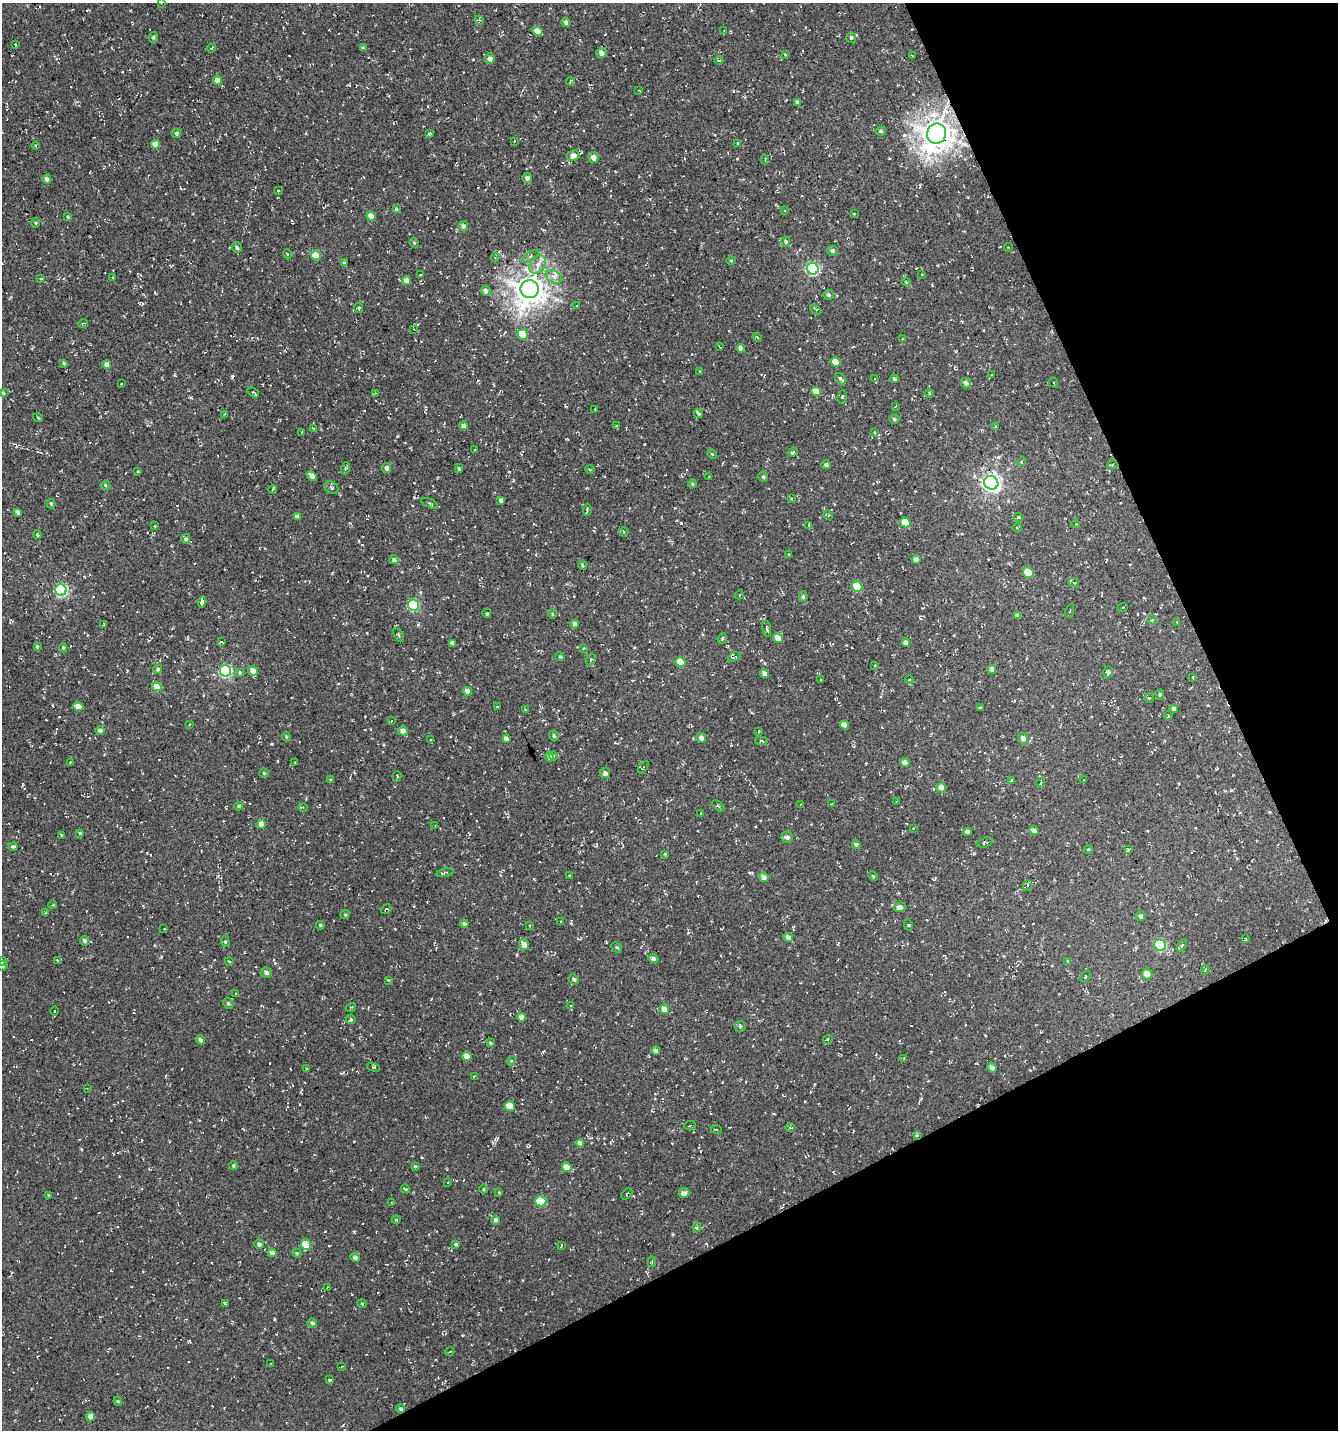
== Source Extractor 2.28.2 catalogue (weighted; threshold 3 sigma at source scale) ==
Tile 12 of 4 x 4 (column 4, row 3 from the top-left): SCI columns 4157-5492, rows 1429-2856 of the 5583 x 5711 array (HDU 1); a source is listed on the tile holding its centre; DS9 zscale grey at full resolution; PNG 1340 x 1432 px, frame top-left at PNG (2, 3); each listed source drawn as its Kron ellipse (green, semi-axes under 4 px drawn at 4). Shown black and unused: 24% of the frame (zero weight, under 3 of 4 exposures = <1% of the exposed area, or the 3 px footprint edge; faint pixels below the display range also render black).
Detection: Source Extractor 2.28.2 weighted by HDU 2 'WHT'; one run over the whole footprint, this tile lists its part. Background -0.0018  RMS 0.0053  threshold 0.024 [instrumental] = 3 sigma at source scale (4.5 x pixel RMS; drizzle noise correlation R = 1.50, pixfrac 1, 0.0396/0.0396 arcsec/px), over >= 5 px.
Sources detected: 362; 20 cosmic-ray / hot-pixel residue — neither listed nor drawn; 2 inside a brighter listed object's ellipse — not listed separately; the other 340 listed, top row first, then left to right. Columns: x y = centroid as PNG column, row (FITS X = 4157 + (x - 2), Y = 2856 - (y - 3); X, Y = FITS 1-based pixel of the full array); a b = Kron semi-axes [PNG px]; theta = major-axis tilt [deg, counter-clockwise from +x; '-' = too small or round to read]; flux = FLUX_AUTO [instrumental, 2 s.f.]
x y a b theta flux
161 3 3 2 - 0.3
479 20 4 4 - 0.64
566 22 4 4 - 2
537 31 5 4 - 4.7
724 31 3 2 - 0.38
153 37 5 4 - 1
851 38 5 5 - 0.98
15 44 4 2 - 0.34
212 48 4 3 - 0.41
363 48 4 4 - 1.2
601 53 5 5 - 2.4
785 54 4 3 - 0.5
912 55 3 2 - 0.34
490 59 5 5 - 2.3
719 61 4 3 - 0.47
217 80 5 4 - 3.8
570 82 4 2 - 0.54
639 90 3 3 - 0.45
797 102 4 3 - 1.2
881 131 5 4 - 0.92
176 133 4 4 - 1.1
429 133 4 3 - 0.66
937 134 10 9 - 730
514 141 3 2 - 0.35
737 143 3 3 - 0.61
155 144 4 4 - 5.7
36 146 4 2 - 0.51
573 156 6 5 - 3.7
593 157 5 4 - 3
765 160 5 2 - 0.45
527 178 4 4 - 1.7
47 179 4 4 - 2.2
278 191 3 2 - 0.55
396 209 4 3 - 0.6
785 211 3 2 - 0.37
854 214 3 3 - 0.56
371 216 4 4 - 5.5
68 217 4 3 - 0.61
36 223 5 3 - 0.57
463 226 5 4 - 1.8
786 242 5 4 - 0.89
414 243 5 4 - 0.62
237 247 6 5 - 1.1
1008 247 4 3 - 0.43
832 251 5 5 - 1.1
287 254 5 3 - 0.46
316 255 5 4 - 11
530 256 9 4 30 1.4
495 258 4 3 - 0.41
731 260 5 3 - 0.56
344 263 3 3 - 0.98
537 264 10 7 52 3.3
813 269 6 5 - 80
922 274 2 2 - 0.41
420 275 4 2 - 0.39
113 277 2 2 - 0.45
554 277 9 6 -30 2.4
41 279 3 3 - 0.56
406 281 4 4 - 3
906 282 4 3 - 0.6
530 289 9 9 - 640
485 291 5 4 - 2.4
829 295 5 5 - 1.1
577 306 3 2 - 0.33
359 308 5 3 - 0.94
816 310 6 3 -44 0.69
83 323 5 3 - 0.49
414 329 4 3 - 0.42
523 334 5 5 - 11
757 337 5 3 - 0.55
902 339 4 2 - 0.37
720 347 3 2 - 0.49
741 348 4 4 - 2.1
836 362 5 4 - 7.9
64 363 4 3 - 0.74
107 365 4 4 - 3.3
700 371 3 3 - 0.77
992 374 3 2 - 0.41
840 379 6 4 -49 1.2
875 379 3 2 - 0.37
894 379 4 4 - 1.1
966 383 5 5 - 1.7
1054 383 5 3 - 0.5
121 384 3 2 - 0.58
816 391 5 4 - 5.3
253 392 6 3 -35 0.74
3 393 4 3 - 0.57
375 393 3 3 - 0.46
929 393 4 3 - 0.45
842 397 7 4 79 0.89
895 407 4 2 - 0.36
595 409 3 2 - 0.48
698 413 5 4 - 0.91
225 414 3 3 - 0.47
38 418 5 3 - 0.43
894 419 5 4 - 0.9
464 426 4 4 - 2.7
616 426 3 2 - 0.3
995 427 4 3 - 0.52
314 429 4 3 - 0.55
302 432 3 2 - 0.29
875 432 3 3 - 0.48
475 449 2 2 - 0.31
793 452 5 4 - 0.88
712 454 5 3 - 0.55
1022 462 4 3 - 0.73
826 465 5 4 - 1.3
1112 465 5 3 - 0.52
346 468 6 4 72 0.81
387 468 5 4 - 1.9
459 469 4 3 - 0.95
590 469 4 3 - 0.46
138 472 3 3 - 0.56
312 476 5 4 - 3.5
709 477 2 2 - 0.32
763 477 5 5 - 0.88
991 483 7 6 - 180
692 484 4 4 - 0.69
105 485 5 4 - 0.76
331 488 7 5 -38 1.2
273 489 4 2 - 0.78
791 499 3 2 - 0.41
501 500 4 3 - 1.4
430 503 9 3 -24 0.7
51 504 4 3 - 0.76
587 510 6 3 84 0.97
18 513 4 4 - 2.9
828 515 5 4 - 0.69
297 517 4 4 - 3.2
1018 517 5 3 - 0.63
905 522 5 5 - 10
1076 524 4 3 - 0.36
809 525 4 3 - 0.6
154 526 3 3 - 0.76
1017 528 5 3 - 0.53
624 532 5 3 - 0.6
37 534 4 3 - 0.85
186 539 5 4 - 1.2
789 555 3 2 - 0.52
916 559 4 4 - 2.6
394 560 4 4 - 1.5
582 565 5 3 - 0.52
1028 572 5 5 - 14
1074 583 5 3 - 0.49
857 587 5 5 - 19
61 590 5 5 - 68
739 595 4 3 - 0.43
803 597 5 4 - 1
202 602 5 3 - 7.6
413 605 5 5 - 47
1123 607 5 3 - 0.5
1070 611 7 2 81 0.47
487 613 5 4 - 0.6
552 614 5 3 - 0.52
1018 615 4 4 - 1.7
1152 620 4 4 - 0.58
1177 622 3 2 - 0.37
575 624 4 4 - 2
103 625 4 3 - 0.41
767 629 8 3 -80 0.91
399 635 8 4 -63 1.1
722 638 5 3 - 0.73
778 638 5 4 - 5
221 642 3 3 - 1.8
906 642 4 4 - 2.6
452 643 4 4 - 2.1
37 646 4 3 - 0.86
63 648 4 4 - 0.79
583 648 3 2 - 0.55
560 657 4 4 - 0.63
734 657 7 3 18 0.84
591 660 6 2 45 0.48
681 662 5 5 - 8.4
875 665 3 2 - 0.55
158 669 5 4 - 0.93
992 669 4 4 - 3.7
225 671 5 5 - 69
253 671 5 4 - 5.1
240 672 3 3 - 1.8
1108 672 5 4 - 1.4
765 674 4 4 - 2.5
1193 677 4 2 - 0.39
820 680 3 2 - 0.62
909 680 4 3 - 0.57
157 687 5 4 - 8.9
467 691 4 4 - 2.8
1160 694 5 4 - 0.94
1149 698 5 4 - 0.71
497 706 3 2 - 0.31
78 707 5 4 - 5.9
980 708 3 2 - 0.56
1174 709 4 4 - 1.5
525 710 3 3 - 0.49
1168 716 5 2 - 0.52
391 721 4 4 - 0.51
190 724 3 2 - 0.33
844 725 4 4 - 3.6
100 730 4 4 - 1.7
403 731 5 4 - 2.9
759 731 2 2 - 0.44
554 736 5 4 - 0.81
286 737 4 3 - 0.61
506 738 4 3 - 2.2
701 738 5 5 - 2.4
1023 738 5 5 - 2.7
431 740 4 2 - 0.58
761 741 6 3 -9 0.64
554 756 4 3 - 0.48
549 757 5 4 - 1.9
70 762 3 2 - 0.36
295 763 3 2 - 0.4
905 763 5 4 - 3.4
643 767 7 2 53 0.47
264 773 5 4 - 0.81
605 773 5 5 - 1.9
397 776 5 3 - 0.7
331 780 4 4 - 0.67
1011 780 4 3 - 0.65
1083 780 3 2 - 0.36
1041 783 5 3 - 0.49
941 788 5 4 - 3.7
897 801 4 2 - 0.39
801 804 4 3 - 0.53
831 804 4 3 - 0.4
239 806 4 4 - 0.69
718 806 7 3 -44 0.63
303 807 4 3 - 0.51
701 814 4 3 - 0.37
261 825 4 4 - 1.6
435 826 3 2 - 0.33
914 829 3 2 - 0.66
1034 830 5 4 - 2.5
968 832 4 4 - 2.8
80 833 3 3 - 0.62
62 835 4 4 - 0.52
787 837 6 5 - 1.8
985 843 8 5 17 0.86
856 844 4 4 - 1.5
13 847 4 3 - 0.96
1088 849 4 4 - 0.62
1128 849 4 4 - 0.79
665 854 3 3 - 0.56
445 873 9 4 13 0.98
570 876 3 3 - 0.62
873 876 5 3 - 0.53
764 877 5 4 - 3.2
1028 885 5 3 - 0.65
53 905 4 3 - 0.4
900 907 6 4 22 2
386 909 6 3 38 0.56
45 913 4 2 - 0.35
345 915 5 4 - 0.57
1140 916 5 4 - 1.5
561 921 3 2 - 0.72
464 924 4 4 - 1.5
320 925 4 3 - 0.79
530 925 3 2 - 0.37
908 925 5 3 - 0.51
164 929 2 2 - 0.36
788 937 5 4 - 2.5
1246 939 4 3 - 0.42
85 941 5 4 - 1.7
225 942 5 4 - 0.75
524 945 5 4 - 4
1160 945 6 5 - 42
1182 945 7 4 58 0.71
617 947 6 4 -44 0.65
653 959 5 4 - 1.5
2 961 4 3 - 0.47
57 961 4 3 - 0.63
229 961 4 2 - 0.38
1068 961 4 3 - 0.46
2 966 6 4 -8 2.3
1205 970 4 3 - 0.46
266 973 5 5 - 1.9
1147 974 6 5 - 3.4
1085 976 6 2 45 0.4
574 979 5 5 - 1.3
388 980 4 4 - 0.46
236 993 4 3 - 0.4
228 1003 6 5 - 0.98
571 1006 3 3 - 0.43
351 1007 5 3 - 0.48
664 1009 5 4 - 4
55 1011 5 3 - 0.55
521 1017 4 4 - 3.1
351 1019 5 4 - 0.87
740 1026 5 5 - 0.89
828 1039 5 4 - 0.7
201 1040 4 4 - 1.9
490 1043 4 4 - 0.67
656 1051 4 4 - 2.5
467 1056 5 4 - 6.3
904 1058 3 3 - 0.45
511 1061 5 3 - 0.53
373 1067 6 3 -20 0.59
992 1068 5 4 - 2.5
307 1069 3 2 - 0.36
474 1076 4 3 - 0.57
87 1088 3 2 - 0.35
510 1106 5 4 - 9
690 1125 6 4 6 1.2
790 1128 5 3 - 0.55
716 1129 6 3 -20 0.5
917 1135 4 4 - 0.72
580 1143 4 4 - 2.1
233 1165 4 4 - 0.9
415 1166 4 3 - 0.68
567 1167 5 4 - 5.2
448 1183 3 2 - 0.34
405 1189 5 3 - 0.48
484 1189 5 3 - 0.56
499 1192 4 3 - 0.46
684 1193 5 4 - 2.2
627 1194 6 2 45 0.47
48 1195 4 3 - 0.54
541 1201 5 5 - 31
391 1203 3 3 - 0.55
396 1220 4 3 - 0.49
496 1220 5 4 - 1.7
697 1228 5 4 - 0.74
259 1244 5 4 - 1.8
456 1244 4 3 - 0.97
306 1245 5 5 - 11
561 1246 3 2 - 0.42
272 1253 4 4 - 2.2
297 1253 4 4 - 0.61
355 1258 5 4 - 1.5
652 1262 5 3 - 0.65
327 1287 3 2 - 0.46
225 1303 3 3 - 0.71
362 1304 4 3 - 0.46
312 1323 5 4 - 1.3
450 1351 4 3 - 0.43
271 1364 3 2 - 0.35
342 1366 3 2 - 0.37
329 1380 4 3 - 0.61
118 1401 4 4 - 0.6
401 1409 5 4 - 1
90 1416 5 4 - 3.5
Overlapping masked pixels (flux is a lower limit): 5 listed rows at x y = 937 134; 530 289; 312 476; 991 483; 401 1409
Isophote crosses this tile's border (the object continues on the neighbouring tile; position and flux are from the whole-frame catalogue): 2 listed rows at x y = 161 3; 2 966